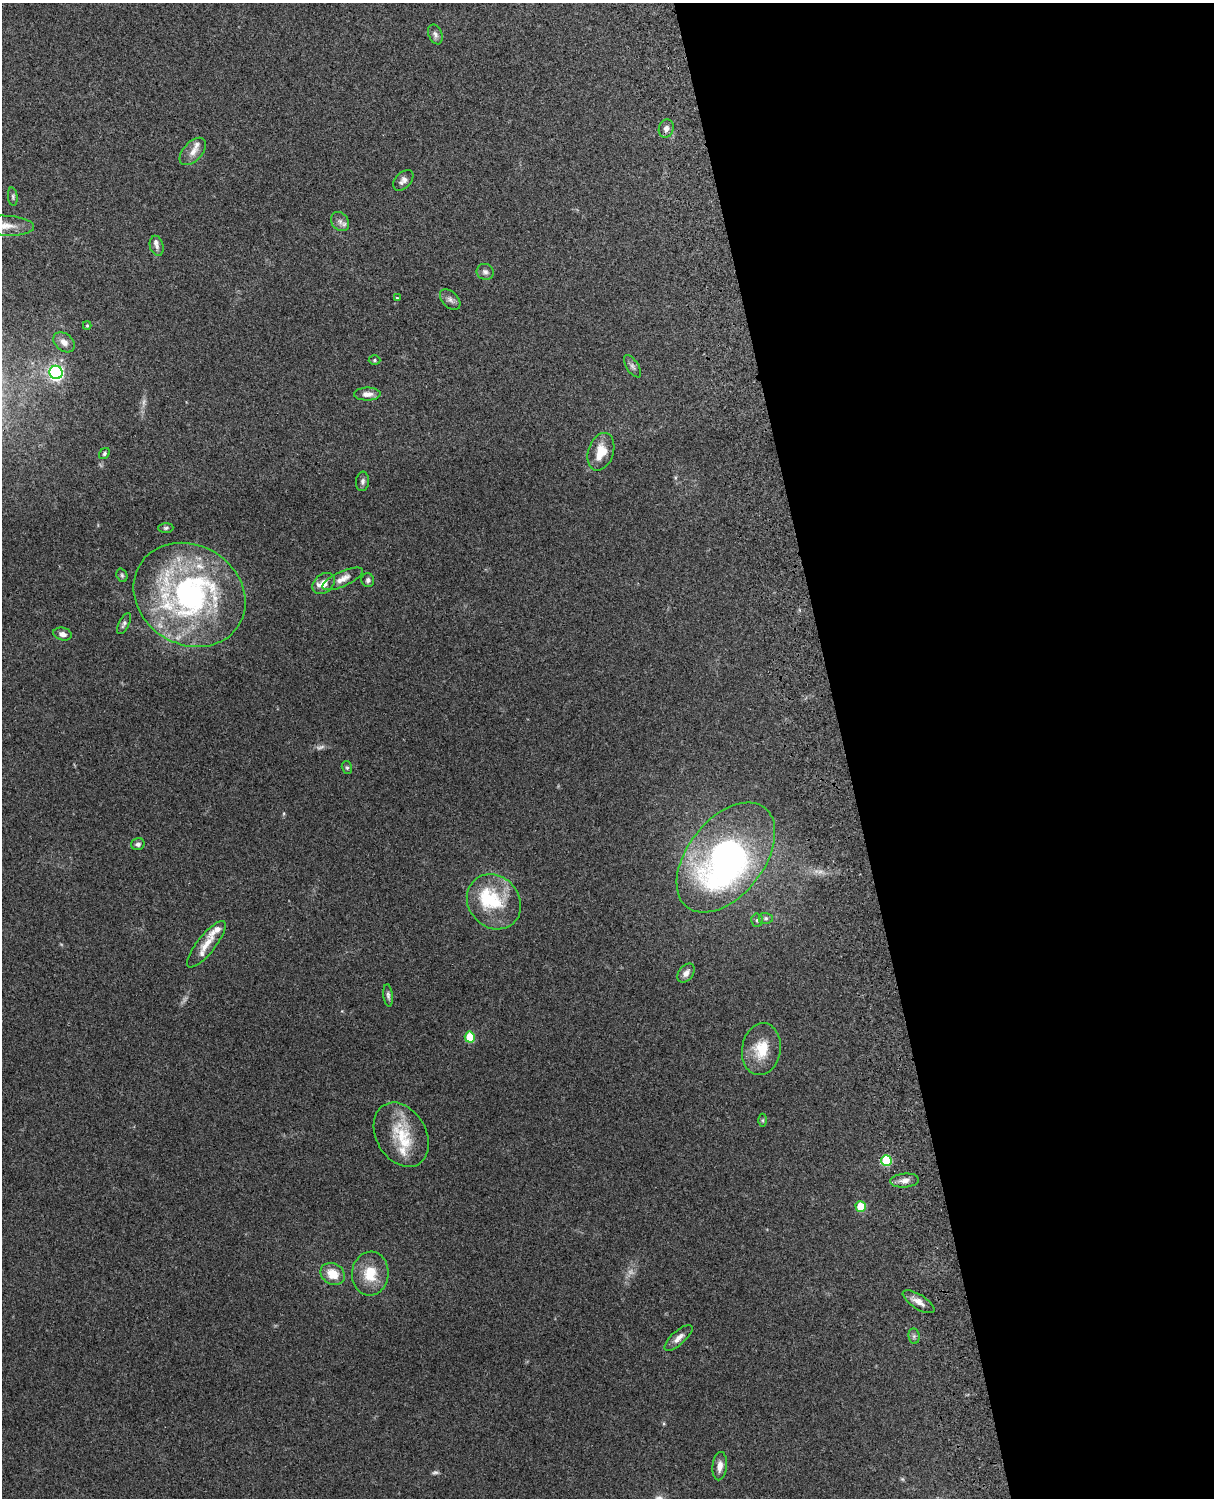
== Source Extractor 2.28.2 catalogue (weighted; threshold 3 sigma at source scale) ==
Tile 8 of 4 x 3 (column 4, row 2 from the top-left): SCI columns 3755-4966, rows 1659-3154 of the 5087 x 4926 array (HDU 1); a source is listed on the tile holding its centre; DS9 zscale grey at full resolution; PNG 1216 x 1500 px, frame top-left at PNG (2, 3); each listed source drawn as its Kron ellipse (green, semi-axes under 4 px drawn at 4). Shown black and unused: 31% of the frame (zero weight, under 3 of 4 exposures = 6% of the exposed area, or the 3 px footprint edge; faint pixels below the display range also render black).
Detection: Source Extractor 2.28.2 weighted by HDU 2 'WHT'; one run over the whole footprint, this tile lists its part. Background 0.259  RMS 0.0089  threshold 0.0401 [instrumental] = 3 sigma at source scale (4.5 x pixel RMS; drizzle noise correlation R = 1.50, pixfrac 1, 0.05/0.05 arcsec/px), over >= 5 px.
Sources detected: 62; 4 too faint to see at this stretch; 2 inside a brighter object's white glare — neither listed nor drawn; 6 inside a brighter listed object's ellipse — not listed separately; the other 50 listed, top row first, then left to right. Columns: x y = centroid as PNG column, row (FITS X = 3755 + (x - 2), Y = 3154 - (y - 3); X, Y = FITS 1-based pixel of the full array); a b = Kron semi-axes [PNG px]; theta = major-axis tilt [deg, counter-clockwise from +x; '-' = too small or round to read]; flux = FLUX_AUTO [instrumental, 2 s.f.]
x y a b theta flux
435 34 10 6 -67 3.4
666 128 9 7 73 4
193 151 16 9 47 7.7
403 180 12 8 46 4.3
13 197 9 4 -83 1.9
340 222 10 8 -51 4.2
6 226 28 10 -3 12
157 246 10 6 -74 3.6
485 272 8 8 - 3.4
397 298 4 3 - 0.76
450 299 12 7 -45 3.8
87 325 4 4 - 1
64 342 12 8 -40 5.9
374 360 6 4 1 1.4
632 366 12 6 -57 2.9
56 372 7 6 - 200
367 394 13 6 0 5.8
601 452 19 12 71 17
104 453 6 5 - 1.7
362 481 9 6 84 2.6
166 528 7 5 2 1.6
122 575 7 5 -69 1.6
343 579 22 7 24 7.6
368 580 7 6 - 2.5
324 584 12 9 40 9.2
189 595 58 49 -32 230
124 624 11 5 64 2.5
63 634 9 6 -14 4.6
347 768 6 5 - 1.4
138 844 7 6 - 2.8
726 858 63 38 52 310
494 902 29 25 -49 38
766 918 7 5 -2 1.8
757 920 7 5 87 1.9
206 944 29 9 51 12
686 973 11 7 52 5
388 995 11 4 -84 2.4
470 1037 5 5 - 28
761 1049 26 19 81 24
763 1120 6 4 89 1.3
401 1135 34 25 -60 37
886 1160 5 5 - 50
905 1180 14 7 5 5.7
861 1206 5 5 - 24
333 1274 13 10 -32 15
370 1274 22 18 84 22
919 1302 18 7 -33 6.8
914 1336 8 5 -84 2.1
678 1338 18 7 42 5.9
720 1466 14 7 84 6.5
Isophote crosses this tile's border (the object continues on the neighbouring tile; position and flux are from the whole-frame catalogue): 1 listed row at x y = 6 226